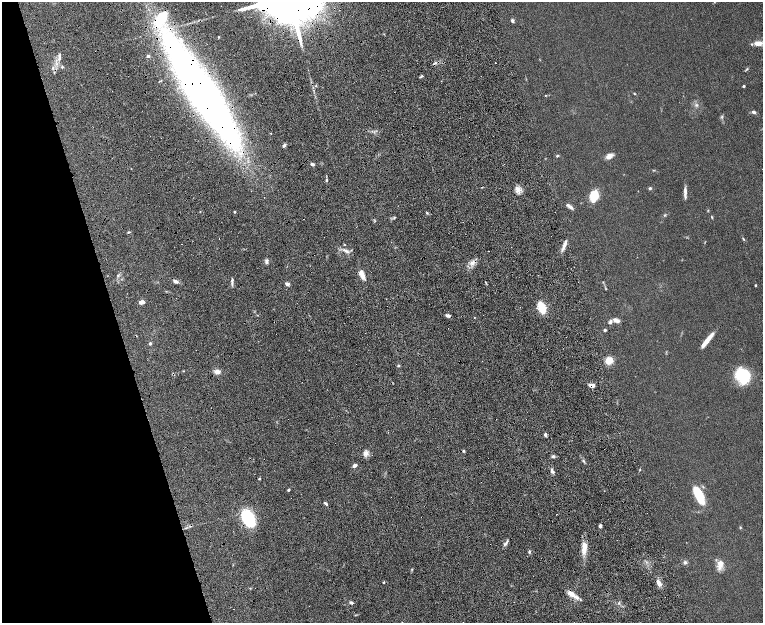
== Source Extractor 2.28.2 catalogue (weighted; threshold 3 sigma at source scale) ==
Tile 5 of 4 x 4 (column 1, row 2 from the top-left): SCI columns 57-1577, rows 2800-4041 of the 6199 x 5478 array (HDU 1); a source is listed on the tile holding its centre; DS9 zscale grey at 2 x 2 block average (1 PNG px = mean of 2 x 2 image px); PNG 765 x 625 px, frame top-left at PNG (2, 2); no overlay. Shown black and unused: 17% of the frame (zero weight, under 8 of 16 exposures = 4% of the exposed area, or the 3 px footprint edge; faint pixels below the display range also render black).
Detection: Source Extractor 2.28.2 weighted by HDU 2 'WHT'; one run over the whole footprint, this tile lists its part. Background 0.0564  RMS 0.004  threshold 0.0164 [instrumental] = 3 sigma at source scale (4.09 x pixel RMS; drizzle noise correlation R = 1.36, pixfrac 0.8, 0.05/0.05 arcsec/px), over >= 5 px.
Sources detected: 83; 4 cosmic-ray / hot-pixel residue — not listed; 5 inside a brighter listed object's ellipse — not listed separately; the other 74 listed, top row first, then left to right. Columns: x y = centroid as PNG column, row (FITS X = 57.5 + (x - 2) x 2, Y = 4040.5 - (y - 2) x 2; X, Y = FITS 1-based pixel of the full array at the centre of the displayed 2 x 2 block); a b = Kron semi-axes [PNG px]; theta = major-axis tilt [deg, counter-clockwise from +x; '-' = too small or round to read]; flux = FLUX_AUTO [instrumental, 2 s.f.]
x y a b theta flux
512 21 5 3 - 1.3
758 43 8 5 0 6.1
148 56 3 3 - 1.7
59 58 6 3 85 2.1
747 69 5 3 - 0.82
422 76 4 3 - 0.99
744 86 2 2 - 1.5
204 93 123 23 -57 570
634 93 3 2 - 0.53
545 95 3 2 - 0.42
696 105 4 3 - 1.2
753 112 5 4 - 1.8
722 117 4 3 - 0.86
284 145 5 3 - 1.8
557 156 3 3 - 0.87
609 156 9 6 33 3.8
312 164 5 3 - 1.5
650 188 5 3 - 1
518 189 7 5 -16 3.8
685 191 12 3 -89 3.4
594 196 9 6 75 23
570 207 8 4 -41 2.4
235 212 3 2 - 0.61
664 215 4 2 - 0.71
394 217 4 2 - 0.76
712 217 4 2 - 0.68
128 232 3 2 - 0.72
743 239 4 2 - 0.67
564 245 15 3 70 4.4
346 251 8 3 -27 2.5
488 251 2 2 - 1.6
267 262 7 3 -89 2
472 263 6 5 - 3.3
362 274 12 4 -70 5.4
175 281 6 4 -30 2.4
232 282 11 2 -89 2
287 284 5 4 - 2.1
755 285 2 2 - 0.78
142 302 6 4 4 3
542 307 13 6 -71 15
447 315 6 3 -21 1.8
616 320 8 5 -29 2.9
610 322 6 4 68 2
605 330 3 3 - 1
707 340 20 4 52 8.2
150 343 4 3 - 1.3
609 361 5 5 - 15
399 366 4 2 - 0.79
217 372 6 5 - 4.1
742 375 12 10 -43 53
592 385 6 3 -5 4.4
545 435 3 3 - 2.3
367 453 6 5 - 3
553 456 4 4 - 1.5
354 466 5 3 - 2.4
553 472 5 3 - 1.6
259 479 3 3 - 0.64
288 490 3 2 - 1.2
699 495 18 7 -63 28
325 503 5 3 - 1.3
248 518 15 10 -58 47
600 526 3 3 - 2.1
740 527 4 3 - 0.61
506 544 8 2 59 1.6
584 548 11 4 59 4.6
529 552 4 3 - 1
685 562 4 4 - 1.5
720 564 13 7 76 6.2
384 582 2 2 - 0.92
659 583 8 4 -68 4.3
572 594 13 5 -38 6.6
352 603 4 3 - 1.5
619 603 3 3 - 0.83
463 622 2 2 - 0.3
Overlapping masked pixels (flux is a lower limit): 3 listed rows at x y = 204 93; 592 385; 248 518
Diffuse or blended objects may show on this block-average render without a row.